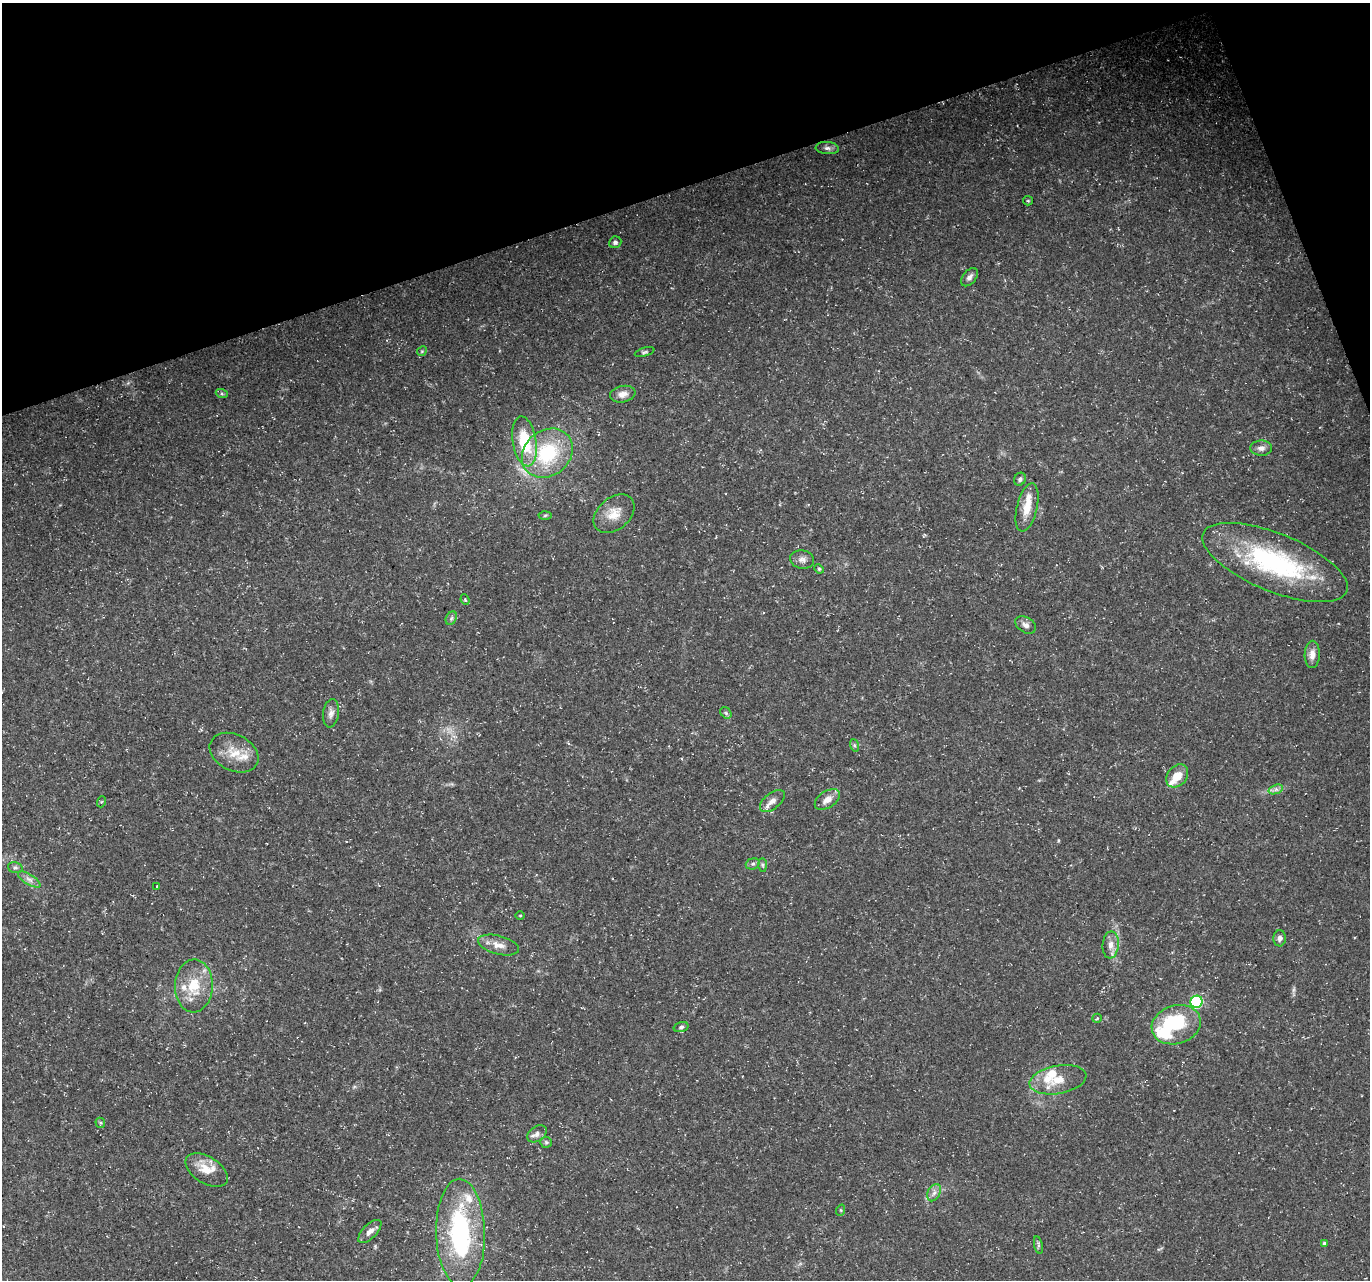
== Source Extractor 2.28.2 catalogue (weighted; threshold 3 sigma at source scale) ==
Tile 3 of 4 x 4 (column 3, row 1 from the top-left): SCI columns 2737-4104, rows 3959-5236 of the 5471 x 5308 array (HDU 1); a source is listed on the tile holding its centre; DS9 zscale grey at full resolution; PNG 1372 x 1282 px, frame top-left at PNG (2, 3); each listed source drawn as its Kron ellipse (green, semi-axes under 4 px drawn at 4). Shown black and unused: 16% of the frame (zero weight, under 3 of 5 exposures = <1% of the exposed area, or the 3 px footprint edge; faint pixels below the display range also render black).
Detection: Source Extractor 2.28.2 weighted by HDU 2 'WHT'; one run over the whole footprint, this tile lists its part. Background 0.0211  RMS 0.0032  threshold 0.0145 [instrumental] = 3 sigma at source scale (4.5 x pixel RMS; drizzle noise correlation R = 1.50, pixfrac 1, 0.0396/0.0396 arcsec/px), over >= 5 px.
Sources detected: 68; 1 too faint to see at this stretch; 3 inside a brighter object's white glare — neither listed nor drawn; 8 inside a brighter listed object's ellipse — not listed separately; the other 56 listed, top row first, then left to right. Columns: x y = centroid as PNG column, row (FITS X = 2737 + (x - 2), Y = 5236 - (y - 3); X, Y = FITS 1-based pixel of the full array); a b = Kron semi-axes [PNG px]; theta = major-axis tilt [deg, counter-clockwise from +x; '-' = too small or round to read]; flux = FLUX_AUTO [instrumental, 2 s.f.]
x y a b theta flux
827 148 12 6 -5 1.3
1028 201 5 4 - 0.35
615 242 6 5 - 0.82
969 277 10 6 51 1.4
422 351 5 4 - 0.39
645 352 10 4 16 0.56
222 394 6 4 -19 0.5
623 394 13 8 10 2.2
524 441 25 12 -81 15
1261 448 11 7 0 1.6
547 453 27 22 40 23
1020 479 7 5 64 0.76
1027 507 25 10 76 5.5
614 514 23 15 40 5.5
545 515 6 4 3 0.5
802 559 12 9 -11 1.7
1275 563 77 29 -22 50
819 569 5 4 - 0.39
465 600 5 3 - 0.4
451 618 7 5 60 0.71
1026 625 11 7 -33 1.6
1312 654 14 7 89 2.4
331 713 14 8 82 1.7
726 713 6 5 - 0.63
854 745 6 4 -71 0.47
234 753 26 18 -26 6.8
1177 776 13 9 49 4.6
1276 789 7 4 19 0.95
827 799 14 8 34 2.8
772 801 14 8 39 2.2
101 802 5 3 - 0.33
753 864 7 5 19 0.75
763 865 7 4 -89 0.58
15 867 7 5 -15 0.72
29 879 13 5 -32 1.5
157 886 3 3 - 0.39
520 915 4 3 - 0.27
1280 938 8 6 88 1.2
498 945 21 9 -15 3.1
1111 945 13 8 85 2.4
194 986 26 19 88 10
1196 1002 6 6 - 36
1097 1018 5 4 - 0.38
1176 1025 25 19 17 19
681 1027 8 4 15 0.75
1058 1080 29 14 10 6.7
100 1123 5 4 - 0.47
537 1134 11 7 35 1.6
546 1142 6 5 - 0.58
207 1170 23 13 -32 5.4
934 1193 9 6 63 1.3
841 1210 6 4 72 0.38
370 1231 15 7 45 2
460 1233 54 24 -89 46
1325 1243 4 4 - 0.75
1038 1245 9 3 -78 0.59